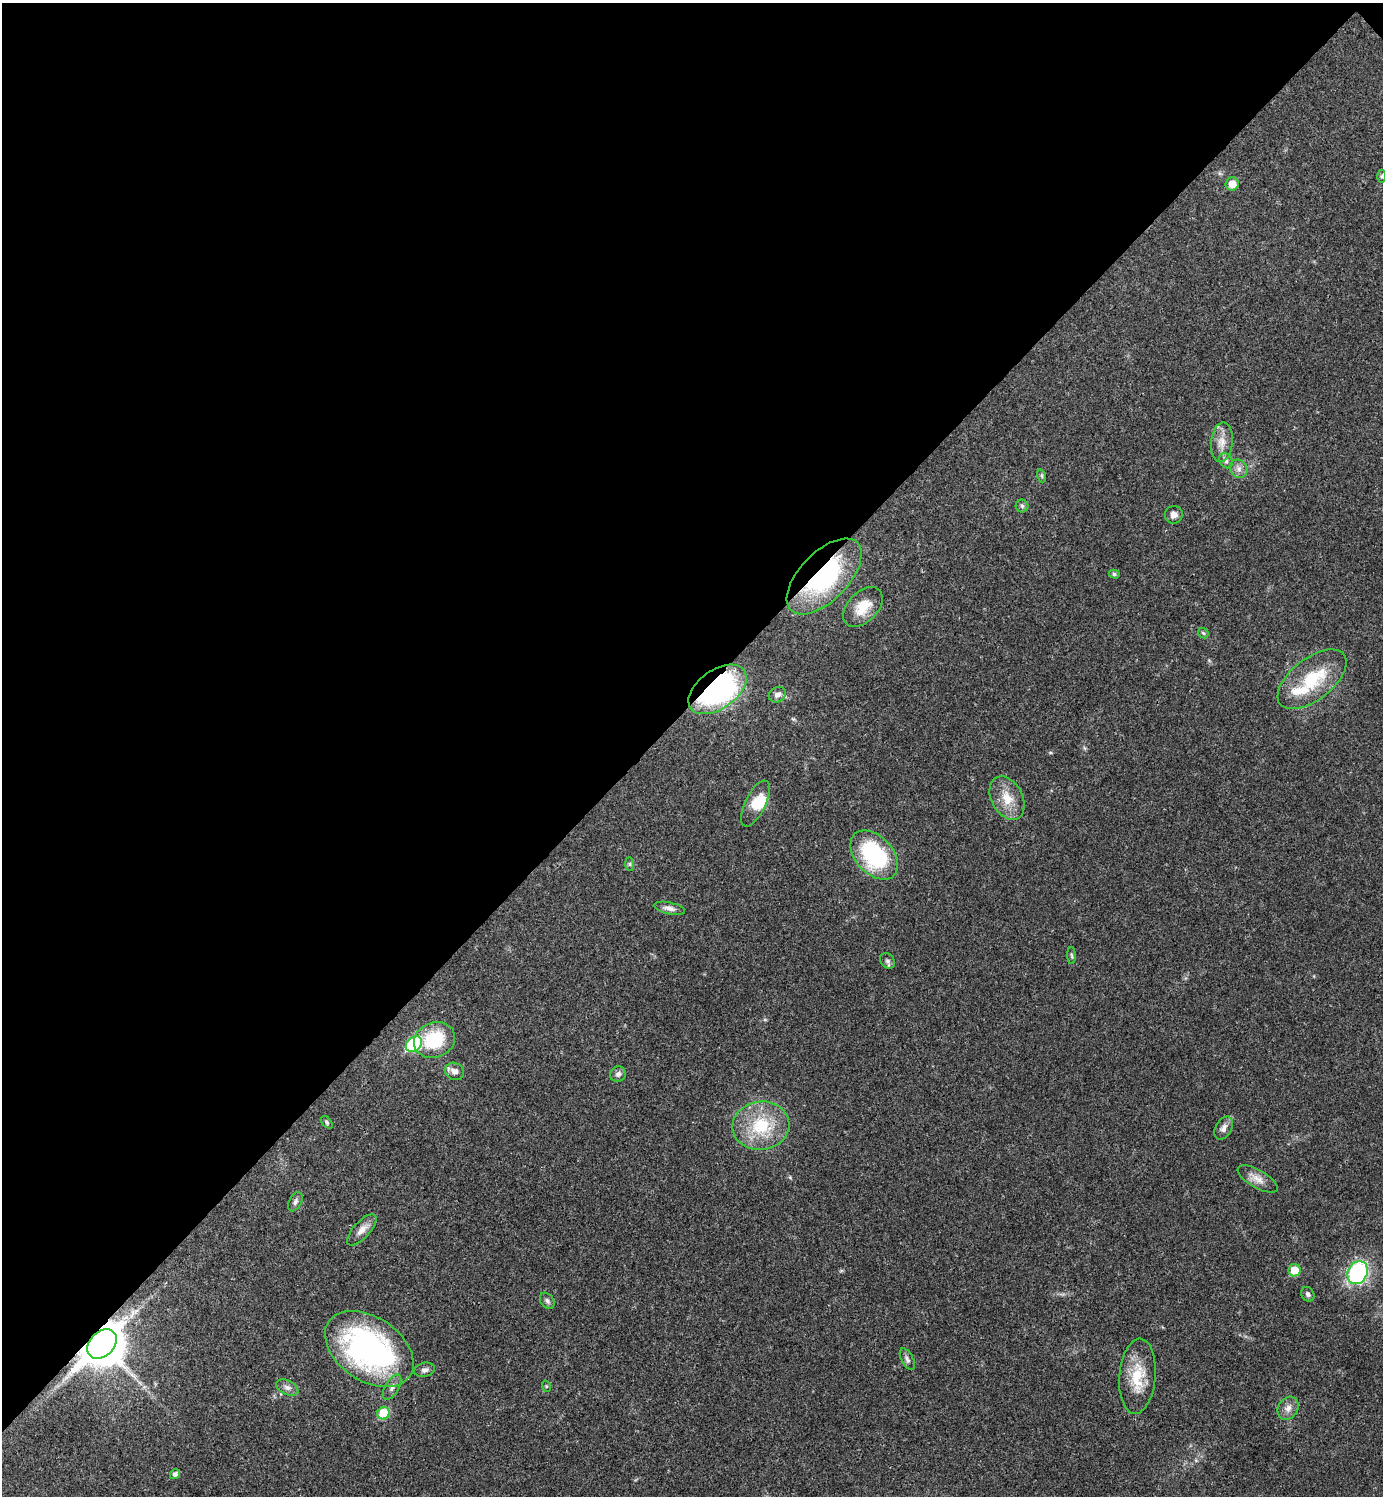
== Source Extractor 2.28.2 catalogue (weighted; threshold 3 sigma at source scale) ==
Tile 2 of 4 x 4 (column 2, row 1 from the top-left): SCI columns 1681-3061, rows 4483-5976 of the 5981 x 5981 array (HDU 1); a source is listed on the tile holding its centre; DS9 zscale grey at full resolution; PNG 1385 x 1498 px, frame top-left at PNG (2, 3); each listed source drawn as its Kron ellipse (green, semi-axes under 4 px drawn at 4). Shown black and unused: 47% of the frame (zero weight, under 3 of 4 exposures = <1% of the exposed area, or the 3 px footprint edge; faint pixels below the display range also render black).
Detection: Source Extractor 2.28.2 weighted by HDU 2 'WHT'; one run over the whole footprint, this tile lists its part. Background 0.0205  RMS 0.0022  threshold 0.0101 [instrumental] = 3 sigma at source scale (4.5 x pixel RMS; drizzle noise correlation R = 1.50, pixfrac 1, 0.05/0.05 arcsec/px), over >= 5 px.
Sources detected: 52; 5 inside a brighter listed object's ellipse — not listed separately; the other 47 listed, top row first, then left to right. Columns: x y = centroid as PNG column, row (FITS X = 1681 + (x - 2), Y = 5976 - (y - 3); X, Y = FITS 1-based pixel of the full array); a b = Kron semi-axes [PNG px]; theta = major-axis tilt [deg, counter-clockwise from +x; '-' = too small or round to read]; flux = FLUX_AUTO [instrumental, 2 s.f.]
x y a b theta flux
1381 176 6 4 90 0.32
1232 184 7 6 - 2.7
1222 442 20 11 85 2.6
1226 461 8 6 -58 0.69
1239 469 9 8 - 1.2
1042 476 6 4 -72 0.32
1022 506 6 6 - 0.47
1174 515 9 9 - 1.3
1114 574 5 4 - 0.41
824 576 47 24 46 29
863 607 24 15 45 4.9
1203 633 6 4 -45 0.37
1312 679 40 21 38 12
717 689 33 19 35 51
777 695 9 7 30 1
1007 798 23 15 -62 4.5
755 803 25 10 64 3.5
874 855 29 18 -47 22
630 864 7 4 -90 0.37
669 908 16 6 -12 1.1
1072 955 8 4 -88 0.38
887 961 8 6 -51 0.66
435 1040 21 17 22 11
414 1044 9 7 44 17
454 1071 10 8 -26 1.4
618 1074 8 7 - 0.82
327 1122 7 4 -46 0.37
761 1126 28 24 9 12
1224 1128 12 8 60 1.2
1258 1179 22 9 -29 2.1
295 1202 10 6 64 0.69
362 1230 20 8 48 1.9
1294 1270 6 6 - 4
1358 1273 12 9 62 27
1308 1294 7 6 - 0.65
547 1301 9 6 -52 0.65
102 1344 17 12 45 610
369 1349 49 32 -34 59
907 1359 12 6 -63 0.76
425 1370 10 7 13 0.87
1137 1376 37 18 85 7.3
546 1386 6 3 -72 0.26
287 1387 12 7 -26 1
392 1387 14 7 60 1.2
1288 1408 12 9 58 1.5
383 1413 6 6 - 8.2
175 1474 5 5 - 0.8
Overlapping masked pixels (flux is a lower limit): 3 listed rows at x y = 824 576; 717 689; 102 1344